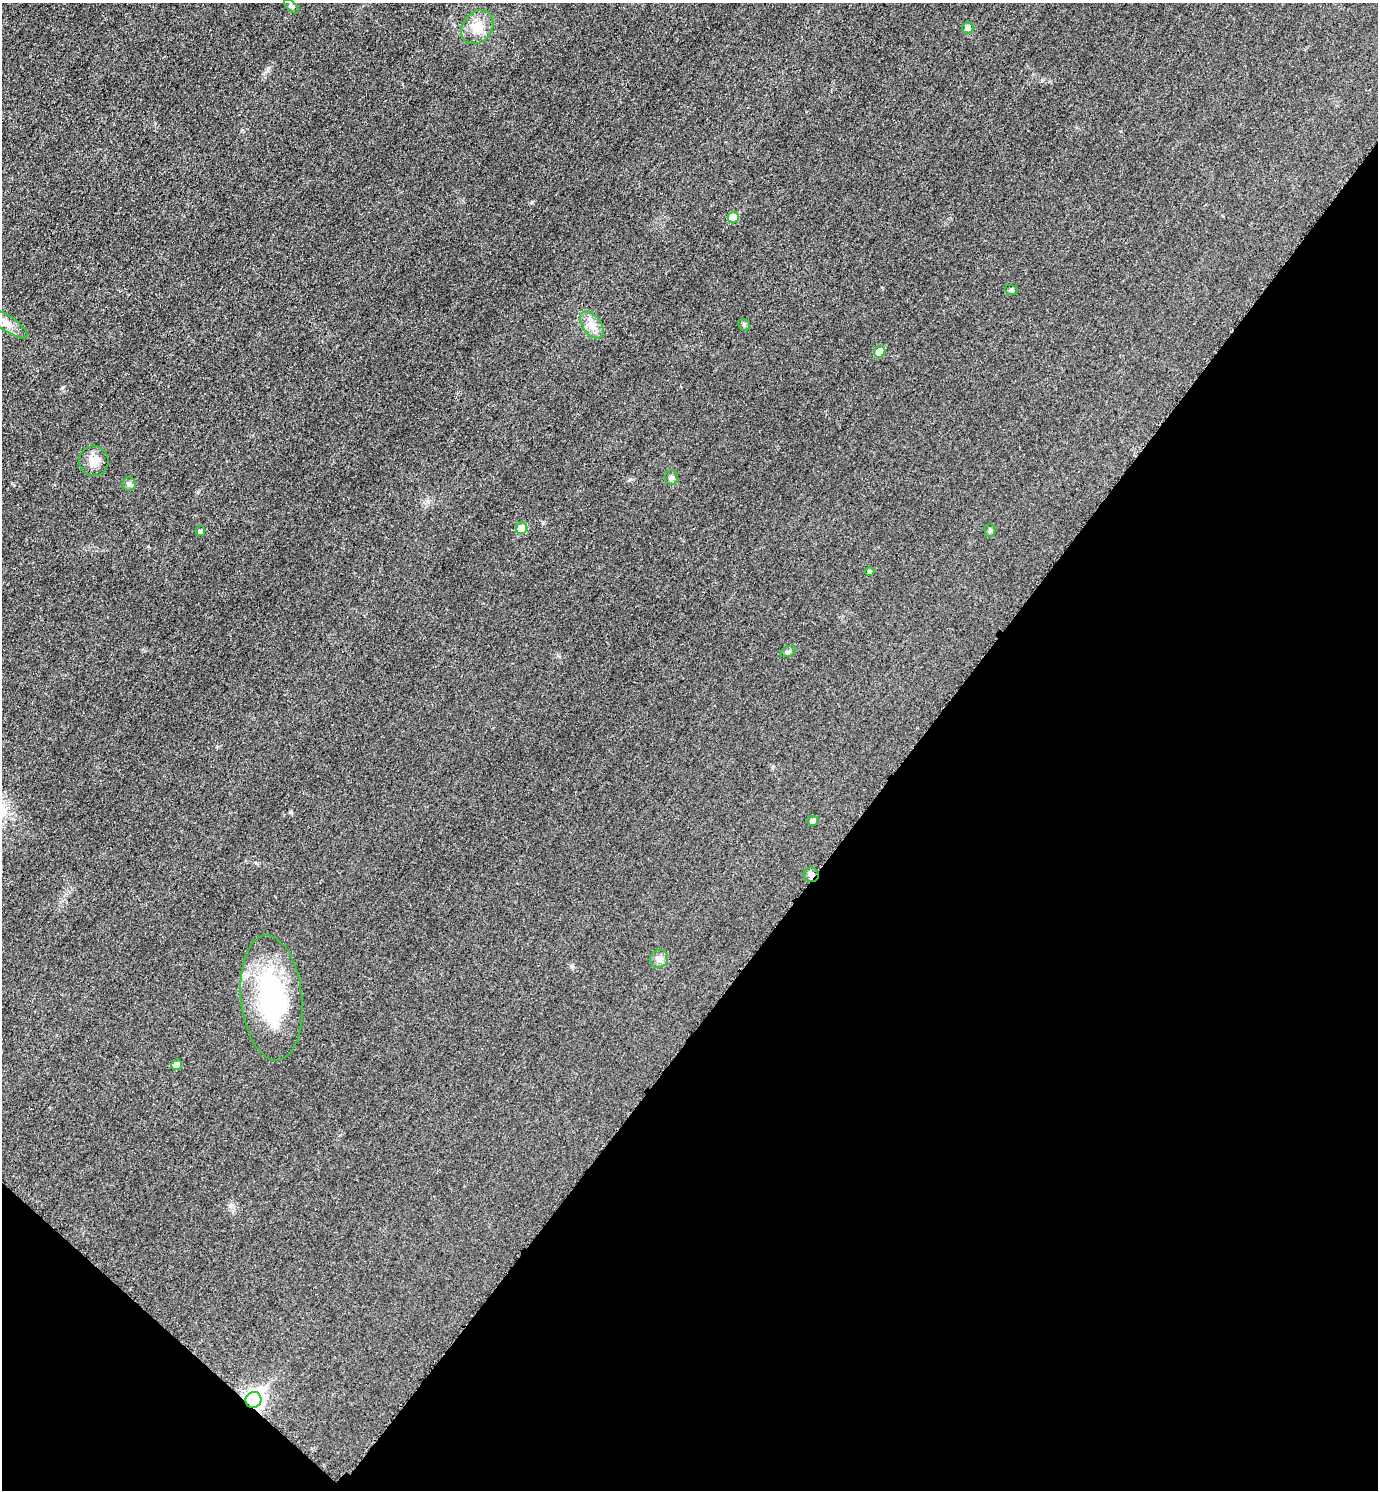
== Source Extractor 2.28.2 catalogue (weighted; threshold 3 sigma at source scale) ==
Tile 15 of 4 x 4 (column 3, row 4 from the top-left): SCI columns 2922-4297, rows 23-1510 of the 5989 x 5986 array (HDU 1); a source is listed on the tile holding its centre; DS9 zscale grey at full resolution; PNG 1380 x 1492 px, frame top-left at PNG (2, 3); each listed source drawn as its Kron ellipse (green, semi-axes under 4 px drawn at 4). Shown black and unused: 37% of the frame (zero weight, under 3 of 5 exposures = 2% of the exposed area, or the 3 px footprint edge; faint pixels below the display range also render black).
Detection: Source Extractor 2.28.2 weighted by HDU 2 'WHT'; one run over the whole footprint, this tile lists its part. Background 0.0302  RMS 0.0055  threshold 0.0246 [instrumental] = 3 sigma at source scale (4.5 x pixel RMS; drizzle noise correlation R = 1.50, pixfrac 1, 0.05/0.05 arcsec/px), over >= 5 px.
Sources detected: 23; all 23 listed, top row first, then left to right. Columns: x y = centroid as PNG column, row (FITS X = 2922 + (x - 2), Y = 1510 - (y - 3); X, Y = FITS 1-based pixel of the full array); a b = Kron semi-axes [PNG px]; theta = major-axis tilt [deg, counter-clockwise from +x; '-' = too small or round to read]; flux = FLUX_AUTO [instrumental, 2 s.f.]
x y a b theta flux
291 6 9 4 -45 0.99
477 27 18 14 51 9.4
968 28 6 5 - 2.3
733 217 5 5 - 11
1011 290 6 5 - 0.86
6 322 25 7 -34 5.5
592 325 15 9 -54 5
744 325 6 5 - 0.93
880 352 6 5 - 8.7
94 461 15 14 - 5.8
671 478 7 6 - 1.6
129 484 6 6 - 1.3
522 528 6 5 - 10
990 530 6 5 - 0.95
200 531 5 5 - 1.7
870 572 5 4 - 1.1
788 652 8 5 21 1.2
813 821 5 5 - 2.5
811 875 7 7 - 2.1
659 959 9 9 - 2.7
271 998 63 30 -84 75
176 1065 5 5 - 4.9
253 1400 8 7 - 240
Overlapping masked pixels (flux is a lower limit): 2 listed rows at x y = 811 875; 253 1400
Isophote crosses this tile's border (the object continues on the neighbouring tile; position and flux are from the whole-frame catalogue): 1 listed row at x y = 6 322
Unlisted compact peaks at least as high as the median listed source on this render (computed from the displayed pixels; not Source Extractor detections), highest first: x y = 62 388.